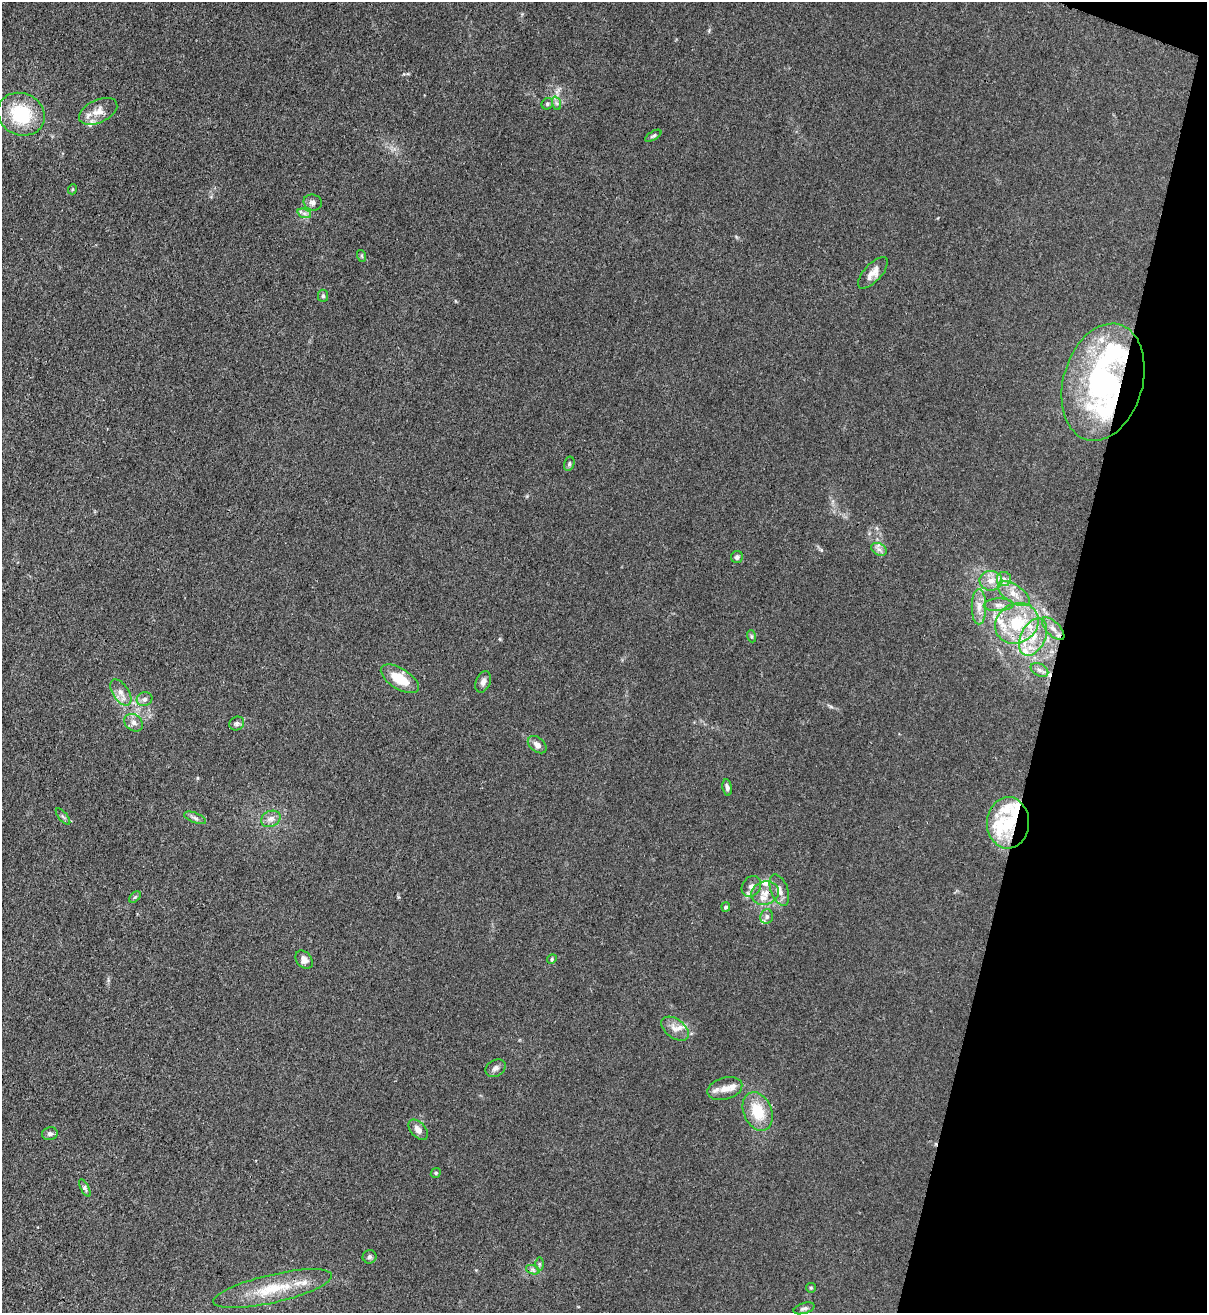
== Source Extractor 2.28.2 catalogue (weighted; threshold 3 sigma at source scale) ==
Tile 8 of 4 x 4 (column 4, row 2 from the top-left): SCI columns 3840-5044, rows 2657-3967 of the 5387 x 5310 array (HDU 1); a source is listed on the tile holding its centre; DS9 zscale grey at full resolution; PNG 1209 x 1315 px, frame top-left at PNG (2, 2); each listed source drawn as its Kron ellipse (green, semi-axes under 4 px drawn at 4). Shown black and unused: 13% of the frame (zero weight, under 3 of 4 exposures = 7% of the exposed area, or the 3 px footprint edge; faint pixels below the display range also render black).
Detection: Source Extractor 2.28.2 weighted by HDU 2 'WHT'; one run over the whole footprint, this tile lists its part. Background 0.0294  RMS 0.0029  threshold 0.0133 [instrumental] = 3 sigma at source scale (4.5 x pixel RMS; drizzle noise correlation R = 1.50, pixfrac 1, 0.05/0.05 arcsec/px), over >= 5 px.
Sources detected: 76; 1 inside a brighter object's white glare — neither listed nor drawn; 16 inside a brighter listed object's ellipse — not listed separately; the other 59 listed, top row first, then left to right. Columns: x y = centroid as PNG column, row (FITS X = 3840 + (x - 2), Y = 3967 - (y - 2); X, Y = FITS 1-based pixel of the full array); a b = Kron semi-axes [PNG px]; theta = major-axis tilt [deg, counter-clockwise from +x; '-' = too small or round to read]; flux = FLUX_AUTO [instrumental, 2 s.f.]
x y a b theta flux
556 103 7 4 -70 0.63
547 104 6 5 - 0.5
98 111 20 11 25 3.5
21 114 24 21 -26 16
653 136 9 4 31 0.53
73 189 5 3 - 0.28
313 202 9 8 - 1.2
304 213 7 4 -19 0.74
362 256 6 4 -72 0.36
873 273 20 8 47 2.5
323 296 6 5 - 0.51
1103 382 60 39 74 64
569 464 7 5 76 0.54
879 549 8 6 -30 1
737 557 6 6 - 0.91
1004 579 7 7 - 1.2
991 581 11 10 - 2.7
1014 594 18 9 -34 3.6
999 605 15 6 2 1.7
979 607 17 7 -90 2.6
1017 623 22 19 31 14
1053 629 14 6 -45 1.9
751 636 6 4 -72 0.43
1033 637 20 12 64 6.2
1039 670 9 6 -27 1
400 679 21 10 -32 7.6
483 682 11 7 67 1.3
121 693 15 8 -57 2.1
144 699 8 7 - 1
134 723 10 8 -37 1.5
237 723 7 6 - 0.86
537 745 10 7 -39 1.6
727 787 8 4 -80 0.85
63 816 10 3 -50 0.48
195 818 11 5 -22 0.9
271 819 10 7 24 1.5
1008 823 26 21 88 12
751 886 11 9 55 1.8
779 890 16 8 -70 2.2
765 893 14 11 17 3
135 897 7 4 44 0.44
726 907 5 4 - 0.57
767 917 7 6 - 0.78
552 959 5 4 - 0.39
304 960 10 7 -49 1.5
675 1029 15 9 -37 2.4
496 1068 11 8 32 1.1
725 1088 18 11 16 3.1
758 1111 20 14 -67 8.7
418 1130 12 7 -49 1.9
50 1134 8 6 13 0.85
436 1173 5 4 - 0.36
85 1188 9 4 -61 0.62
369 1257 7 7 - 0.63
539 1264 7 4 -90 0.52
533 1270 7 4 -19 0.68
811 1288 5 4 - 0.34
273 1289 60 14 13 13
804 1308 11 5 17 0.78
Overlapping masked pixels (flux is a lower limit): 2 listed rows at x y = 1103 382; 1008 823